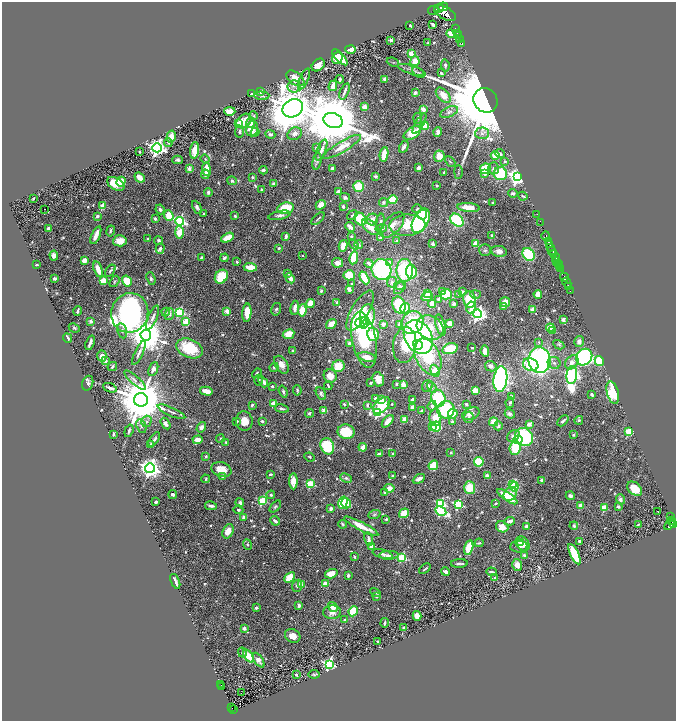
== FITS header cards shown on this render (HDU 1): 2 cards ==
NAXIS1  =                 1348
NAXIS2  =                 1437

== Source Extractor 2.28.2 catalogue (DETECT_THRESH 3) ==
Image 1348 x 1437 px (HDU 1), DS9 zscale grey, zoomed out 1/2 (1 PNG px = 2 x 2 image px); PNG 678 x 723 px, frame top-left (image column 1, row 1437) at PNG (2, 2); each listed source drawn as its Kron ellipse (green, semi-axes under 4 px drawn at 4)
Background 0.387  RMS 0.018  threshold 0.0536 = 3 sigma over >= 5 px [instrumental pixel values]
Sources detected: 809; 37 cannot appear on this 1/2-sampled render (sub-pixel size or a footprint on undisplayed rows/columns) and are neither listed nor drawn; of the other 772, the 500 brightest by FLUX_AUTO listed and drawn (272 fainter detections omitted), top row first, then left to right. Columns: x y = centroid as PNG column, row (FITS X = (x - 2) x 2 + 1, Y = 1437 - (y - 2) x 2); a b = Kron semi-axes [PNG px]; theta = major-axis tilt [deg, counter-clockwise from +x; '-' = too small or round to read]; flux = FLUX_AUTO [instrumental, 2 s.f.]
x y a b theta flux
443 7 5 3 - 780
439 8 5 2 - 440
433 10 5 2 - 67
445 13 12 6 -29 2000
433 24 4 3 - 10
410 25 2 2 - 12
455 29 3 2 - 180
457 33 3 2 - 180
451 34 5 3 - 62
458 36 3 2 - 180
460 39 3 2 - 250
391 40 2 2 - 30
428 43 3 2 - 5.1
462 43 2 1 - 27
351 49 5 4 - 39
411 53 3 2 - 82
340 57 10 3 -47 97
337 58 6 5 - 160
415 61 5 4 - 48
393 62 6 3 -23 5.1
318 65 7 5 44 36
445 65 6 4 -83 10
412 70 15 4 -18 15
418 72 7 3 -35 5.4
441 73 3 2 - 6.1
295 78 10 6 -37 54
304 79 11 3 68 8.1
340 79 4 2 - 8.4
385 79 4 3 - 14
293 86 6 6 - 13
333 86 5 3 - 43
261 91 4 3 - 19
344 91 9 2 67 11
252 93 4 2 - 6.3
415 93 4 3 - 18
443 95 9 5 -46 53
262 96 7 3 -2 6.3
485 100 13 11 -51 44000
364 107 3 3 - 37
293 108 10 8 31 21000
423 109 3 3 - 33
230 111 5 4 - 42
449 112 9 5 24 14
253 116 4 3 - 4.8
418 118 5 3 - 6.5
333 120 10 7 -19 44000
244 121 8 6 42 60
239 123 3 3 - 47
250 123 5 4 - 31
419 124 11 4 60 12
424 126 4 4 - 47
252 129 7 6 - 54
239 132 6 4 84 8.5
255 132 4 3 - 12
438 132 5 3 - 27
412 133 10 5 31 99
482 133 7 5 3 14
270 134 5 3 - 9.5
295 134 7 6 - 20
171 136 6 4 78 40
168 142 4 4 - 8.6
342 147 21 5 30 49
404 147 6 3 62 15
157 148 5 4 - 1800
316 148 2 2 - 14
195 150 8 4 83 60
321 150 11 3 68 17
139 151 3 2 - 5.3
384 154 7 3 81 71
500 154 5 3 - 8.3
495 155 4 4 - 53
439 156 6 5 - 52
205 159 4 4 - 6.1
178 160 5 4 - 8.9
317 161 8 4 78 7.3
450 161 6 3 -41 5.1
505 161 3 3 - 6.6
418 168 3 3 - 15
494 168 6 5 - 12
189 169 3 2 - 65
206 169 7 3 -84 86
333 169 3 3 - 22
485 169 5 5 - 140
263 170 4 3 - 10
444 172 3 2 - 7.8
458 172 7 3 89 4.8
485 173 3 3 - 18
205 174 5 3 - 11
500 174 7 6 - 180
375 176 4 3 - 6.7
253 177 4 3 - 5.2
517 177 4 4 - 2000
140 178 5 3 - 40
232 181 5 4 - 8.4
121 182 5 4 - 55
274 183 4 3 - 6.9
116 184 9 6 -30 91
359 186 5 5 - 120
437 186 3 2 - 5.5
262 190 3 2 - 8.9
338 191 3 3 - 12
208 192 4 3 - 11
513 193 5 3 - 10
523 196 4 2 - 5.5
345 197 5 4 - 11
33 198 3 2 - 4.7
393 199 5 4 - 69
384 202 4 4 - 12
493 202 2 2 - 4.7
321 205 5 4 - 33
103 206 3 2 - 81
343 206 4 3 - 7.8
197 207 7 4 -64 12
469 207 11 4 -6 64
286 208 8 5 11 140
44 209 2 1 - 18
160 209 5 3 - 8.3
417 209 4 3 - 5.7
203 214 2 2 - 5.2
422 214 5 4 - 140
537 214 2 1 - 14
280 215 11 4 11 17
352 215 6 3 39 5.2
97 216 4 3 - 10
169 216 5 4 - 88
235 216 2 2 - 6.6
155 219 2 2 - 28
318 219 8 2 43 5.3
360 219 7 5 -56 130
372 219 6 5 - 27
457 220 7 5 -44 290
179 221 4 4 - 690
421 221 13 7 63 830
380 222 8 3 84 11
540 222 3 1 - 12
392 225 15 8 48 39
407 225 18 10 2 160
350 227 5 3 - 42
370 227 10 5 -44 64
381 228 5 4 - 14
48 229 3 3 - 22
110 231 5 3 - 6.3
179 232 6 4 -87 74
96 235 10 3 67 47
492 235 4 3 - 8.3
286 236 4 2 - 14
546 236 5 2 - 560
351 237 3 3 - 5.5
227 238 7 3 28 73
380 238 3 3 - 9.9
148 239 2 2 - 6.1
120 241 7 5 6 56
159 241 4 4 - 11
397 241 3 2 - 11
549 242 4 2 - 540
354 244 6 4 -55 5.2
359 244 4 3 - 9
433 244 3 3 - 15
476 244 3 3 - 54
550 245 2 2 - 160
343 246 6 4 75 32
550 247 3 2 - 150
279 248 4 3 - 7.7
160 249 5 3 - 13
485 250 6 5 - 8.9
499 251 8 5 -10 24
552 251 2 1 - 130
554 253 3 2 - 230
529 254 7 5 -50 200
54 255 5 4 - 20
302 255 2 2 - 4.7
201 257 4 2 - 5
556 257 4 1 - 180
224 258 4 2 - 8.4
354 258 6 4 81 100
85 260 4 3 - 29
557 261 3 2 - 140
237 262 2 2 - 8.7
389 262 4 3 - 16
337 263 5 4 - 35
369 263 5 3 - 16
558 264 2 2 - 33
37 265 3 2 - 5.2
559 266 3 2 - 230
250 267 6 3 -5 90
98 269 8 4 -72 47
381 269 10 9 - 480
561 269 3 2 - 320
405 270 11 8 -89 290
110 271 7 3 58 7.1
411 272 7 5 -84 130
288 273 2 2 - 17
349 275 5 5 - 80
221 277 7 6 - 120
564 277 4 2 - 260
54 278 3 3 - 8.5
290 278 5 3 - 32
364 278 7 3 -62 95
151 279 6 4 -68 7.3
103 281 4 4 - 66
114 281 6 3 55 5.6
127 281 6 4 -56 87
392 282 5 5 - 14
567 283 5 1 - 91
352 284 3 2 - 11
399 286 5 4 - 7.4
400 287 8 4 48 10
568 287 2 1 - 36
349 289 3 3 - 20
321 291 4 3 - 6.5
443 291 3 3 - 12
570 291 2 1 - 38
462 292 4 3 - 18
427 294 3 3 - 23
446 294 6 5 - 140
475 294 5 3 - 5.8
538 294 4 3 - 31
459 295 3 3 - 8.5
427 296 6 3 24 37
439 299 3 3 - 16
469 300 8 6 -81 190
337 302 3 3 - 8.5
505 302 5 5 - 36
311 303 4 4 - 58
432 304 4 3 - 52
454 304 4 3 - 14
399 305 8 6 -69 150
471 307 6 4 81 29
503 307 3 2 - 14
295 308 7 3 80 28
405 308 5 4 - 41
276 309 6 5 - 8.9
533 309 3 3 - 36
302 310 6 4 82 71
77 311 5 2 - 7.6
227 311 3 3 - 35
360 311 23 8 59 130
166 312 4 4 - 6.9
179 312 4 3 - 350
130 313 20 18 73 2400
247 313 9 4 85 57
169 314 5 4 - 18
478 314 4 4 - 1500
368 315 10 7 87 160
153 318 13 4 66 17
563 320 3 3 - 36
91 321 2 2 - 49
185 321 3 3 - 120
361 322 6 5 - 520
412 322 12 10 50 190
364 323 6 4 76 470
331 324 5 4 - 45
383 324 2 2 - 49
450 324 4 3 - 53
399 325 3 3 - 19
441 325 11 4 -75 53
430 327 14 11 -35 91
74 328 6 3 -26 5.6
550 328 4 3 - 52
122 331 8 4 -78 11
552 331 3 3 - 14
288 334 6 5 - 63
373 334 6 6 - 110
146 335 5 5 - 13000
418 337 18 13 -59 900
67 338 5 3 - 13
364 340 28 12 -79 380
579 341 5 5 - 18
539 342 3 3 - 4.8
90 343 7 2 70 15
349 343 2 2 - 35
405 345 18 11 82 140
418 345 5 4 - 130
559 345 6 4 -29 5.9
189 348 14 9 -22 170
472 348 3 2 - 5.2
450 349 8 5 16 140
293 351 4 3 - 5.6
485 351 6 4 -83 27
139 353 13 3 65 16
102 356 5 4 - 24
367 357 9 4 -12 31
428 357 19 12 -64 290
584 357 9 7 51 630
540 360 13 11 -84 1200
105 361 2 2 - 24
599 361 5 4 - 110
572 362 7 6 - 27
554 363 6 6 - 11
281 365 10 6 -58 33
531 365 8 6 -18 120
112 366 5 2 - 7.5
339 366 6 6 - 96
491 366 6 5 - 22
274 367 5 4 - 9.7
153 369 7 4 66 18
435 371 6 4 -68 95
257 373 5 4 - 7.3
572 375 9 5 83 1200
330 376 7 6 - 44
378 379 7 5 -73 43
500 379 13 7 83 1300
135 380 14 3 -41 15
258 380 5 3 - 5.6
263 382 6 3 -52 28
88 383 7 5 71 10
371 383 3 2 - 7.9
396 384 3 2 - 7.6
403 385 4 3 - 41
272 386 2 2 - 11
328 386 4 2 - 6.2
427 386 6 5 - 13
432 387 6 4 -60 9.5
110 388 7 2 -20 9.9
297 390 5 2 - 8.2
206 391 6 3 -13 32
475 391 4 4 - 37
283 392 6 3 -70 9.7
613 393 11 5 -76 190
321 394 6 4 -61 9.4
592 395 3 2 - 11
512 396 3 3 - 7.3
375 398 3 3 - 10
438 398 8 7 - 260
412 399 3 3 - 13
141 400 7 6 - 32000
381 400 4 4 - 27
274 403 3 3 - 95
510 403 5 3 - 7.4
344 404 4 3 - 6.7
392 404 2 2 - 4.8
466 404 3 3 - 7.5
252 405 3 2 - 8.5
367 405 4 3 - 8.7
382 405 10 6 44 240
432 406 5 4 - 18
412 407 3 3 - 15
282 409 7 3 -9 10
324 410 4 3 - 37
446 410 9 8 - 220
422 411 3 3 - 9.2
171 412 15 3 -24 14
309 413 4 3 - 9.9
377 413 4 3 - 370
453 414 5 4 - 49
471 414 9 5 22 31
510 414 5 4 - 13
469 417 6 5 - 8.6
435 418 8 6 -87 86
405 419 3 3 - 49
579 420 4 4 - 5.8
146 421 6 5 - 9.4
237 421 3 3 - 9
244 421 10 8 -84 46
262 421 4 3 - 5.8
388 421 7 3 49 49
563 421 6 3 45 9.3
452 422 4 3 - 13
494 422 4 4 - 45
165 423 6 4 -57 17
529 424 3 2 - 55
141 426 7 4 -68 8.8
436 426 5 5 - 130
498 426 4 4 - 11
201 427 5 4 - 19
433 427 4 3 - 79
129 431 6 2 71 7.6
346 432 8 7 - 130
628 432 3 3 - 190
113 434 3 2 - 7.9
573 435 2 2 - 8.8
513 436 7 5 39 23
524 437 9 8 - 450
220 438 4 4 - 5.3
154 440 8 3 56 10
198 440 5 3 - 34
518 440 4 3 - 140
226 442 2 2 - 6.2
151 445 3 2 - 13
327 446 8 6 -67 220
363 447 4 3 - 55
515 448 7 5 84 150
451 453 3 3 - 6
379 454 3 3 - 18
393 454 4 2 - 8.8
206 456 2 2 - 10
310 457 5 3 - 5.8
479 462 5 5 - 120
433 465 5 4 - 79
150 468 5 4 - 3000
221 470 10 7 -17 49
270 474 3 2 - 5.8
392 476 2 2 - 5.2
487 476 3 3 - 25
223 477 4 3 - 12
346 478 6 4 -22 9.2
206 479 4 2 - 4.7
419 479 6 3 28 23
541 480 2 2 - 40
293 481 8 4 -90 38
310 484 3 3 - 230
513 484 4 3 - 260
514 487 5 4 - 120
389 488 5 4 - 28
470 488 6 5 - 91
635 489 8 6 -41 59
384 492 3 3 - 5
510 494 7 6 - 46
173 495 4 2 - 12
271 495 4 3 - 7
570 496 5 4 - 16
507 497 12 4 -35 160
620 499 5 4 - 15
262 501 3 3 - 240
156 502 3 3 - 9.9
240 503 4 4 - 13
343 503 6 4 74 130
346 503 5 4 - 130
441 503 4 3 - 300
496 503 3 2 - 6.1
458 504 4 3 - 410
580 505 3 2 - 22
211 506 6 3 -11 14
275 507 7 4 46 7.1
618 507 3 2 - 9.5
604 508 3 3 - 140
331 509 3 3 - 19
238 510 5 4 - 7.4
441 511 6 4 -27 420
658 511 2 1 - 14
404 513 5 4 - 68
374 514 6 4 22 6.5
671 516 3 2 - 38
244 517 3 3 - 21
386 519 4 3 - 5.3
672 520 3 2 - 120
275 521 5 3 - 9.6
510 521 5 3 - 22
343 524 4 4 - 5.3
670 524 7 3 51 260
674 524 3 2 - 140
638 525 3 2 - 4.8
361 526 19 4 -27 56
527 526 3 3 - 27
574 526 4 3 - 8
502 527 6 5 - 40
228 531 7 5 64 47
369 539 7 3 -79 14
579 541 3 2 - 6.5
520 542 4 4 - 21
479 543 4 3 - 4.7
247 544 5 4 - 6.6
523 544 8 6 -49 32
371 546 4 3 - 26
519 547 8 6 3 12
469 548 7 4 77 130
383 554 10 4 -16 12
574 554 11 4 -63 220
389 555 10 4 3 14
524 555 4 4 - 10
354 557 3 3 - 8.6
402 557 3 3 - 280
459 563 8 2 3 9.8
517 565 6 5 - 29
425 569 6 2 40 5.2
445 572 4 3 - 19
491 572 5 2 - 6.8
331 574 6 4 17 53
348 575 4 3 - 12
290 577 6 4 41 78
495 578 3 2 - 5.4
175 581 8 2 -68 16
325 583 4 3 - 40
301 585 2 2 - 70
297 586 6 5 - 14
375 593 5 2 - 6.6
376 596 2 2 - 28
299 606 3 2 - 22
333 607 5 4 - 41
256 608 3 3 - 10
353 611 5 4 - 160
332 612 9 7 4 26
417 616 5 4 - 52
345 620 4 3 - 5.6
384 623 4 2 - 6
244 628 3 3 - 14
404 628 4 3 - 8.1
293 636 8 6 -31 34
378 641 3 2 - 4.6
242 653 5 3 - 8
248 656 7 4 -52 110
258 660 8 4 -56 25
329 664 4 4 - 600
314 674 5 3 - 4.8
296 675 4 3 - 6.6
221 684 2 1 - 5.8
222 687 2 2 - 20
241 693 2 1 - 11
232 708 2 1 - 6.1
233 710 2 1 - 16
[272 fainter detections neither listed nor drawn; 37 sub-pixel or undisplayed-footprint detections neither listed nor drawn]